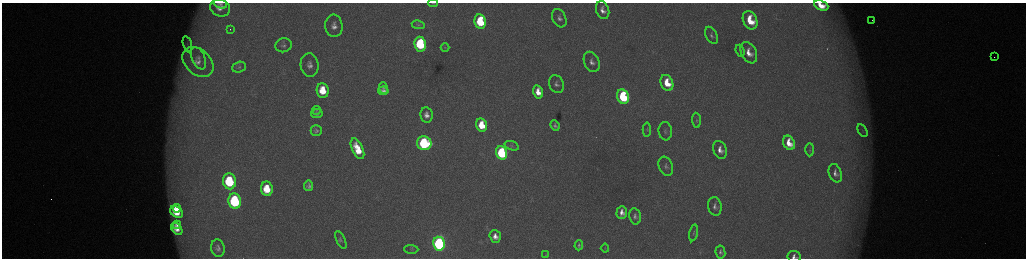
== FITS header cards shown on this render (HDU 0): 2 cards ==
NAXIS1  =                 2048 /fastest changing axis
NAXIS2  =                  512 /next to fastest changing axis

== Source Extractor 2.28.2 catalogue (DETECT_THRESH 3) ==
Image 2048 x 512 px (HDU 0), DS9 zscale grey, zoomed out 1/2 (1 PNG px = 2 x 2 image px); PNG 1028 x 260 px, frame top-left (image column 1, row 511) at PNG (2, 3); each listed source drawn as its Kron ellipse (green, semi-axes under 4 px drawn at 4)
Background 173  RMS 1.9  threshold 5.83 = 3 sigma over >= 5 px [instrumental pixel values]
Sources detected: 79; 6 cannot appear on this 1/2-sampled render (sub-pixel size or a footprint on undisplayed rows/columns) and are neither listed nor drawn; the other 73 listed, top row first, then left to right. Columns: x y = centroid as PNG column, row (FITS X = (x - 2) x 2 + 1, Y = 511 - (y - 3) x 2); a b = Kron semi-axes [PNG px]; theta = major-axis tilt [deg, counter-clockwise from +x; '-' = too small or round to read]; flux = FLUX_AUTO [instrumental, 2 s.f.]
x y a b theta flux
433 3 5 2 - 300
220 4 7 4 -17 1200
821 5 7 4 -24 6600
220 8 10 8 -20 4200
603 10 9 6 -70 3000
559 18 9 6 -62 2000
750 20 10 7 -66 13000
872 20 2 1 - 480
480 22 7 5 -79 23000
418 25 6 3 -9 550
334 26 11 8 -85 3500
230 29 2 1 - 270
712 35 9 5 -63 1400
187 44 8 3 -76 1200
420 44 7 6 - 37000
283 45 8 7 - 1400
445 48 4 3 - 280
740 51 6 4 -70 700
749 53 11 7 -64 5300
994 57 2 1 - 380
198 58 12 6 -66 3100
198 62 18 12 -43 8300
592 62 10 7 -67 2600
310 65 11 9 -85 3200
239 67 7 5 18 960
667 83 8 6 -67 10000
556 84 9 7 -64 1900
383 88 6 4 -71 900
323 90 7 6 - 11000
383 91 5 4 - 1800
538 92 6 5 - 5500
623 97 7 5 -69 42000
316 110 4 4 - 500
317 113 6 4 4 1100
426 115 8 6 -80 2600
696 120 8 3 -86 690
482 125 7 5 -77 12000
555 125 5 4 - 1100
316 130 5 5 - 920
647 130 7 4 -87 630
665 131 9 6 -84 1700
862 131 7 4 -59 880
424 143 7 7 - 60000
789 143 7 5 -63 6700
512 146 7 4 -18 880
357 149 11 5 -65 11000
720 150 9 7 -67 3500
810 150 6 3 90 470
502 153 7 5 -72 52000
666 166 10 7 -68 1700
835 173 9 6 -70 2400
229 181 8 6 -81 36000
309 186 5 4 - 1300
267 189 7 6 - 11000
235 201 8 6 -80 63000
715 206 9 6 -81 2000
177 208 4 3 - 4200
177 212 7 5 -39 10000
622 213 6 5 - 3200
635 216 8 5 -78 1600
177 225 4 3 - 1400
177 229 7 4 -48 4100
694 233 8 4 77 820
495 236 6 5 - 3100
341 240 9 3 -65 750
439 244 7 5 -80 130000
579 245 5 3 - 790
218 248 9 6 -80 1800
605 248 4 3 - 280
411 249 7 3 -2 460
720 252 6 5 - 1300
545 255 3 3 - 230
794 256 6 5 - 2000
At the frame edge (FLAGS 8, measured only in part): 3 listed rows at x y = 433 3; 821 5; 794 256
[6 sub-pixel or undisplayed-footprint detections neither listed nor drawn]